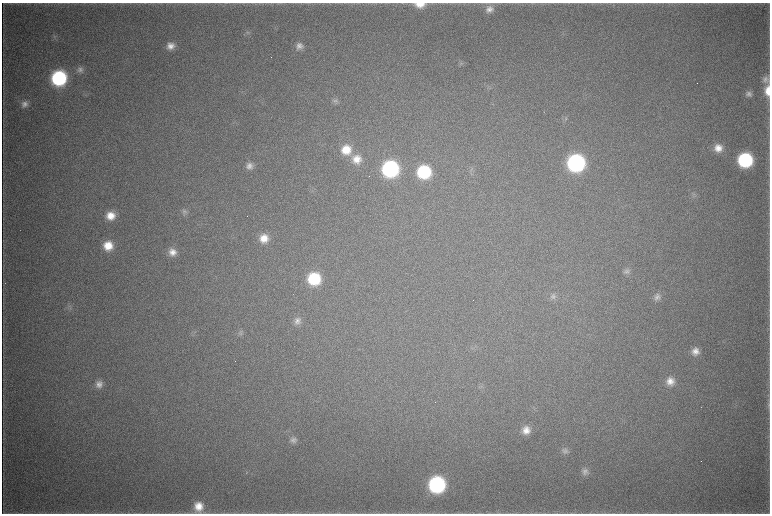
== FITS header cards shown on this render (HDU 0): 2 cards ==
NAXIS1  =                 1536 / length of data axis 1
NAXIS2  =                 1023 / length of data axis 2

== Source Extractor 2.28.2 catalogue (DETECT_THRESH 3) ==
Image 1536 x 1023 px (HDU 0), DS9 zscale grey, zoomed out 1/2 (1 PNG px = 2 x 2 image px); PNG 772 x 516 px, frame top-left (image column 1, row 1022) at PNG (2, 3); no overlay
Background 4400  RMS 38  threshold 113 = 3 sigma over >= 5 px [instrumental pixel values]
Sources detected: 49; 3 cannot appear on this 1/2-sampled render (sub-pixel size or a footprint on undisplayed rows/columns) and are not listed; the other 46 listed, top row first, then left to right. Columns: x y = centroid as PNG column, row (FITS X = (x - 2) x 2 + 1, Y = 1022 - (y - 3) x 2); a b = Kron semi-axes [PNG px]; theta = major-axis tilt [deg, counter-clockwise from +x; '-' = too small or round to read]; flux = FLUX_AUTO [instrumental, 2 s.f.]
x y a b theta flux
420 4 13 7 -1 1.1e+05
489 9 10 9 - 6.2e+04
54 37 6 3 -53 1.1e+04
171 46 9 9 - 6.8e+04
299 46 9 9 - 5.1e+04
460 63 6 4 20 1.5e+04
80 69 9 8 - 3.7e+04
59 78 11 10 - 1.1e+06
766 79 10 7 -38 4.1e+04
768 91 12 6 90 1.1e+05
749 94 9 7 -13 3.6e+04
336 101 9 8 - 3.2e+04
25 104 9 9 - 4.7e+04
718 148 10 10 - 9.5e+04
346 150 12 12 - 1.7e+05
356 159 12 12 - 1.2e+05
745 160 10 10 - 9.0e+05
576 163 11 11 - 1.8e+06
249 166 9 9 - 5.4e+04
390 169 11 11 - 1.4e+06
424 172 11 10 - 6.3e+05
695 195 7 3 -29 1.7e+04
185 212 9 8 - 3.1e+04
111 216 9 9 - 1.2e+05
264 238 11 10 - 1.2e+05
108 246 10 10 - 1.5e+05
172 252 10 9 - 7.3e+04
627 271 10 7 -4 3.4e+04
314 279 11 11 - 4.6e+05
553 296 8 8 - 3.3e+04
657 297 10 9 - 4.6e+04
297 321 10 9 - 5.0e+04
239 333 6 2 -81 9.4e+03
474 347 6 5 - 1.6e+04
695 351 9 9 - 6.7e+04
670 381 11 10 - 8.7e+04
99 384 9 9 - 5.6e+04
768 405 12 3 -89 1.8e+04
526 430 9 9 - 8.2e+04
293 440 10 8 -33 4.1e+04
565 450 9 8 - 3.3e+04
700 461 3 1 - 2.2e+03
585 471 10 8 89 4.2e+04
437 485 11 11 - 1.4e+06
199 507 13 11 -84 1.4e+05
275 513 3 2 - 4.3e+03
At the frame edge (FLAGS 8, measured only in part): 3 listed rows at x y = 420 4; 768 91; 275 513
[3 sub-pixel or undisplayed-footprint detections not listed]